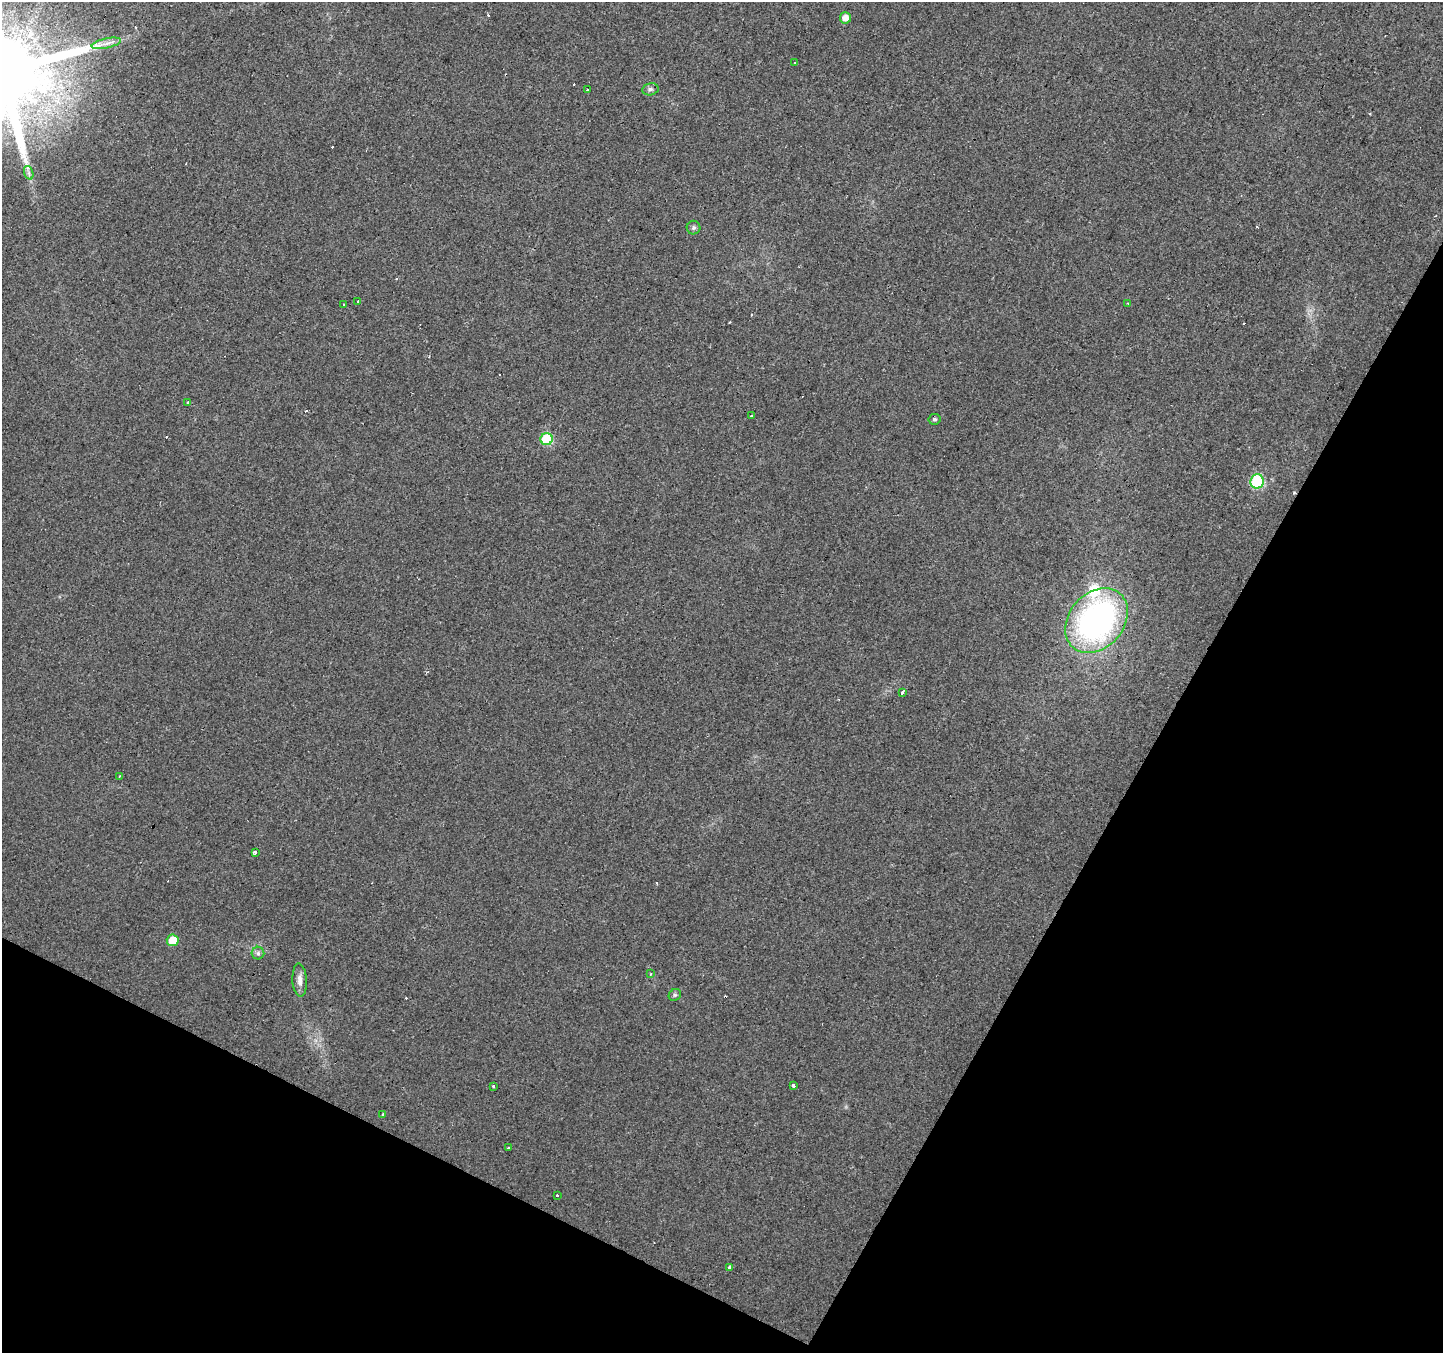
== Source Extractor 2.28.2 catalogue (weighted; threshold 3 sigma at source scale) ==
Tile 15 of 4 x 4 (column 3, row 4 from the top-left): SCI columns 2881-4321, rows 199-1549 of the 5769 x 5864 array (HDU 1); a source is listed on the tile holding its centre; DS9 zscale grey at full resolution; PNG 1445 x 1355 px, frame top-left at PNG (2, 2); each listed source drawn as its Kron ellipse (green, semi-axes under 4 px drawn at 4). Shown black and unused: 27% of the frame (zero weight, under 2 of 3 exposures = <1% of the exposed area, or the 3 px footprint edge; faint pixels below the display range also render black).
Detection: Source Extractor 2.28.2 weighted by HDU 2 'WHT'; one run over the whole footprint, this tile lists its part. Background 0.0299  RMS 0.0062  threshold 0.0278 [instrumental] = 3 sigma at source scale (4.5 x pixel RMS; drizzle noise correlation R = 1.50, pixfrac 1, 0.0396/0.0396 arcsec/px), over >= 5 px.
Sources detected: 49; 1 inside a brighter object's white glare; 17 cosmic-ray / hot-pixel residue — neither listed nor drawn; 1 inside a brighter listed object's ellipse — not listed separately; the other 30 listed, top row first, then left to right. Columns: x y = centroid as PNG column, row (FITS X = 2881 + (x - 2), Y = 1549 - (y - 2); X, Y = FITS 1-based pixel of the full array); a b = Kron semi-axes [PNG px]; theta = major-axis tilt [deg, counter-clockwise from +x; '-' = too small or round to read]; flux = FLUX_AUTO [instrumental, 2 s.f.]
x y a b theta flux
845 18 5 5 - 4.8
106 43 15 5 13 3.5
795 63 3 3 - 1.3
650 89 8 6 12 1.7
588 90 3 3 - 1.6
29 173 7 4 -72 1.7
693 228 7 6 - 1.5
358 301 3 2 - 1.7
1128 303 3 2 - 0.94
344 304 3 3 - 2.7
188 403 3 3 - 3.2
751 416 3 3 - 1.8
935 419 6 5 - 1.2
547 439 6 6 - 39
1257 481 7 6 - 48
1096 620 36 27 49 180
902 692 3 3 - 4.4
119 776 3 2 - 0.91
255 853 3 3 - 7.2
173 940 6 6 - 14
258 953 6 6 - 1.5
651 974 3 2 - 0.47
300 980 17 7 -87 4.1
675 995 6 5 - 1.1
493 1086 3 3 - 1.5
794 1086 3 3 - 5
383 1115 3 3 - 2.7
508 1148 3 3 - 0.99
557 1196 3 3 - 3
730 1267 3 3 - 52